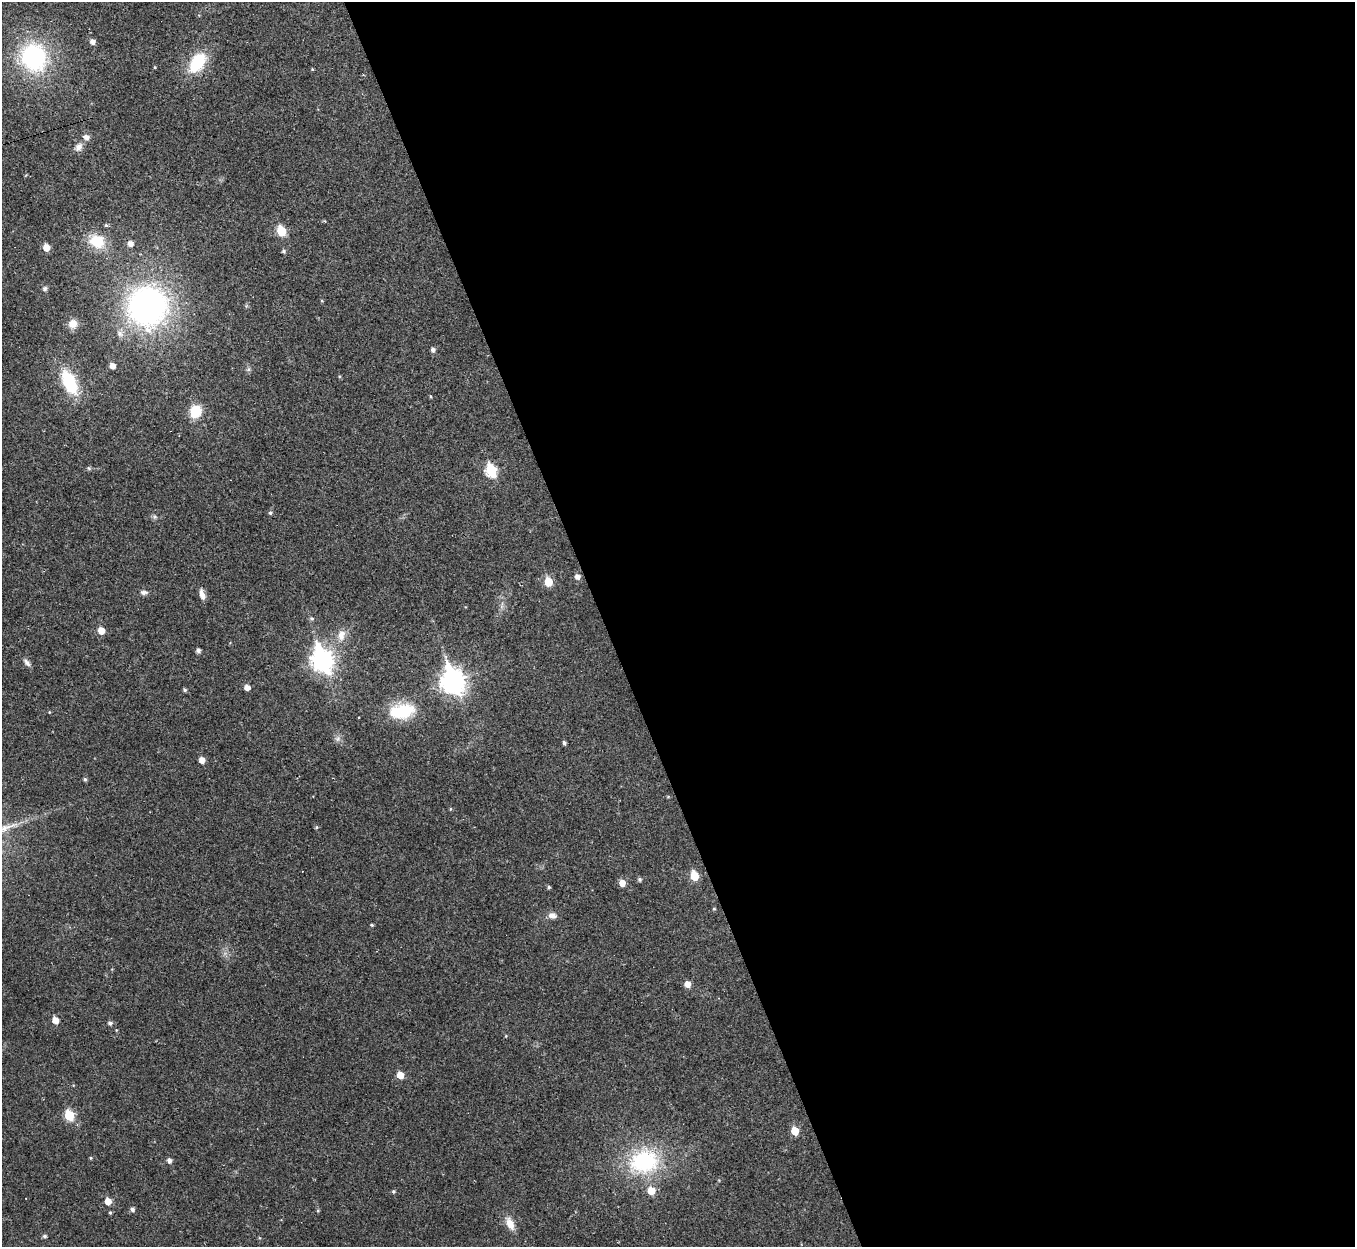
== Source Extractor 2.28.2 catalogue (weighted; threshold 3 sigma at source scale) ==
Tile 8 of 4 x 4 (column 4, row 2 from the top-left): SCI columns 4061-5413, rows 2634-3878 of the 5413 x 5393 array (HDU 1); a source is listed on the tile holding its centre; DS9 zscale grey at full resolution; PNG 1357 x 1249 px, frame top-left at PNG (2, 2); no overlay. Shown black and unused: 56% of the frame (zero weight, under 2 of 3 exposures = <1% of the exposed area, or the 3 px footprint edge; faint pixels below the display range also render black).
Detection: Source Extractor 2.28.2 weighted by HDU 2 'WHT'; one run over the whole footprint, this tile lists its part. Background 0.0387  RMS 0.0048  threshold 0.0214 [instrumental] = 3 sigma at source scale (4.5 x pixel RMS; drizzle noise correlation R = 1.50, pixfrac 1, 0.05/0.05 arcsec/px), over >= 5 px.
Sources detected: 74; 1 inside a brighter object's white glare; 1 cosmic-ray / hot-pixel residue — not listed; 1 inside a brighter listed object's ellipse — not listed separately; the other 71 listed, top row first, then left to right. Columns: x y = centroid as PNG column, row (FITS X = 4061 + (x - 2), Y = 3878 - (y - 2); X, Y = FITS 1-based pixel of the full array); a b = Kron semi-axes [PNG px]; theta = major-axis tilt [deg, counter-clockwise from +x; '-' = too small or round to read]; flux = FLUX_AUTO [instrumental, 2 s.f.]
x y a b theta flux
93 42 5 5 - 2.4
34 57 31 27 -68 57
197 63 20 12 54 23
155 67 4 3 - 0.44
312 69 5 3 - 0.4
86 137 6 5 - 2.5
79 147 12 8 55 2.7
106 225 5 4 - 0.63
281 231 6 5 - 21
97 241 20 16 -22 13
130 243 6 5 - 2.6
46 247 6 5 - 5.7
284 251 5 4 - 0.89
45 288 6 6 - 1
322 301 4 3 - 0.43
147 306 38 37 - 140
73 324 11 11 - 3.9
120 333 9 8 - 2.1
433 350 5 5 - 1.6
112 366 5 5 - 3.3
69 382 28 14 -64 25
431 396 4 3 - 0.44
196 412 12 10 70 13
89 468 6 5 - 0.75
491 470 7 6 - 34
270 513 5 5 - 0.88
155 517 6 6 - 0.97
577 577 6 5 - 2.4
548 582 6 5 - 13
144 592 11 6 1 1.6
202 594 13 6 -72 2.7
312 618 5 5 - 0.92
101 630 6 5 - 5.9
341 635 14 10 75 4.8
198 650 4 4 - 1.5
322 660 10 8 -68 270
27 663 12 6 -49 1.8
453 681 10 8 -70 350
247 687 5 5 - 2.9
185 690 4 4 - 0.87
403 711 25 17 20 19
49 712 4 3 - 0.36
338 739 9 7 46 1.6
564 743 4 4 - 1
202 760 5 5 - 3.3
85 779 5 4 - 0.82
450 809 5 3 - 0.39
316 827 5 4 - 0.59
694 876 6 5 - 12
640 879 5 5 - 0.99
622 883 6 5 - 4.3
549 887 5 4 - 0.75
714 909 4 4 - 0.49
552 915 10 8 -6 2.5
372 925 4 3 - 0.58
687 984 6 5 - 4
55 1020 6 5 - 4.9
110 1023 5 5 - 1.3
400 1075 5 5 - 5.9
69 1115 6 5 - 22
795 1131 6 5 - 9.9
91 1158 5 3 - 0.45
169 1161 5 5 - 1.8
644 1161 42 33 13 44
393 1191 5 5 - 0.73
108 1201 6 5 - 5.5
132 1209 6 5 - 1.3
318 1210 5 3 - 0.52
110 1213 4 3 - 0.61
510 1223 18 9 -64 5
44 1236 5 5 - 0.99